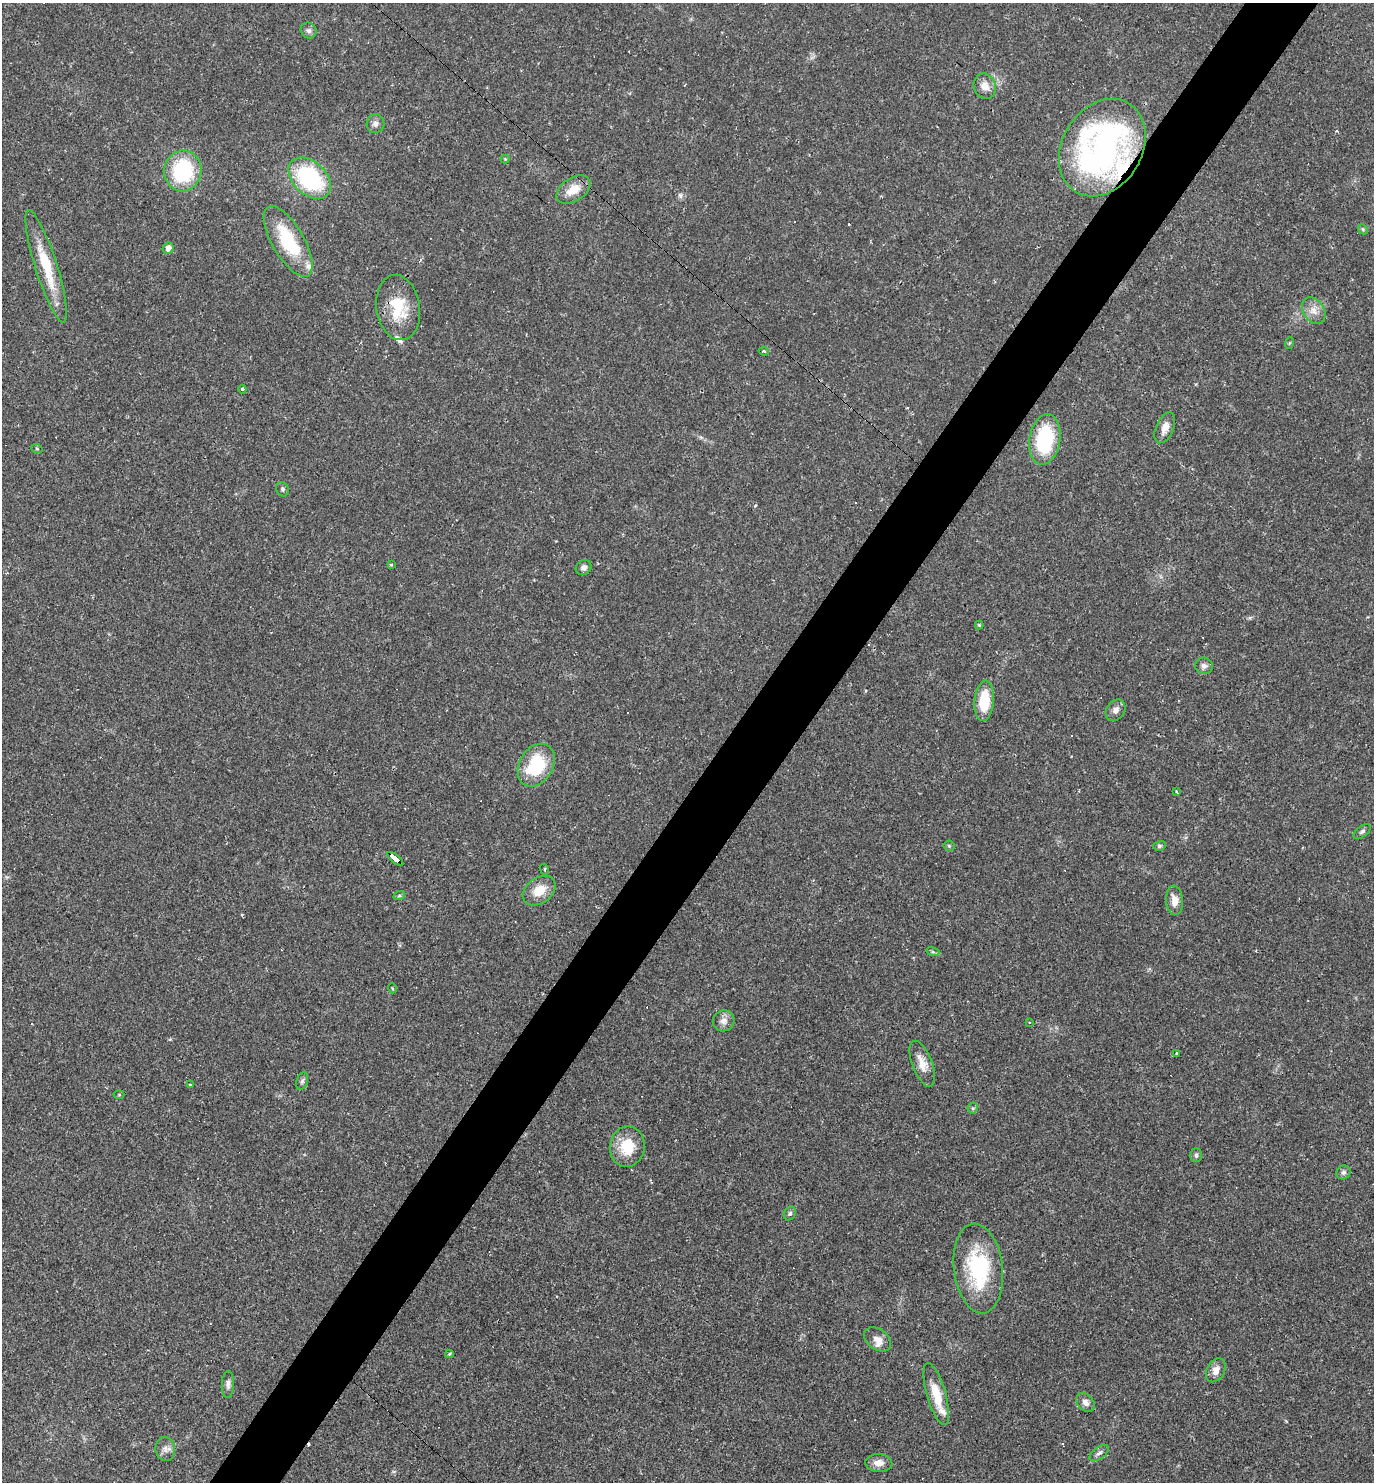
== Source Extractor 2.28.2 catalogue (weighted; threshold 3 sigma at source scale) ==
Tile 10 of 4 x 4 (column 2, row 3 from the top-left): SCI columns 1662-3033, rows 1481-2960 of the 5925 x 5920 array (HDU 1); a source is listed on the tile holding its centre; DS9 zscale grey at full resolution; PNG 1376 x 1484 px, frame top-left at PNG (2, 3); each listed source drawn as its Kron ellipse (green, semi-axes under 4 px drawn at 4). Shown black and unused: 5% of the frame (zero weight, under 2 of 3 exposures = <1% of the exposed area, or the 3 px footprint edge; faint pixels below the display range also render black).
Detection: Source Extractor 2.28.2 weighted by HDU 2 'WHT'; one run over the whole footprint, this tile lists its part. Background 0.0292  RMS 0.0039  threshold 0.0176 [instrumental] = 3 sigma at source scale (4.5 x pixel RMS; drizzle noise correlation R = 1.50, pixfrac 1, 0.05/0.05 arcsec/px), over >= 5 px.
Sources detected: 82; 17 cosmic-ray / hot-pixel residue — neither listed nor drawn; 4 inside a brighter listed object's ellipse — not listed separately; the other 61 listed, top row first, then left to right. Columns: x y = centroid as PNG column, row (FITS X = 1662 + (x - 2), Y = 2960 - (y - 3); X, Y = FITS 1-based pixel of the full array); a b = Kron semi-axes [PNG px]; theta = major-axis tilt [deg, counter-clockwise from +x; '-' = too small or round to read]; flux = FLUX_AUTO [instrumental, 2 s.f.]
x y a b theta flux
309 30 8 7 - 1.3
985 86 13 11 -70 3.7
375 123 9 9 - 1.7
1102 148 51 40 59 120
505 159 4 4 - 0.37
183 171 20 18 80 32
310 178 24 16 -43 40
573 190 19 11 33 6.4
1363 229 5 4 - 0.53
288 241 40 16 -60 23
168 248 6 5 - 2.3
46 266 59 11 -72 16
398 308 33 21 -81 16
1314 311 14 10 -58 3.5
1289 343 6 3 71 0.41
764 351 5 4 - 0.56
242 389 4 3 - 0.65
1165 428 17 8 66 3.2
1045 439 25 15 80 28
37 449 6 3 -20 0.39
282 489 7 6 - 0.78
391 565 4 3 - 0.44
584 568 8 7 - 1.6
979 625 4 4 - 0.56
1204 666 9 8 - 1.6
984 701 20 9 85 13
1116 710 11 9 55 2.1
536 765 23 16 59 21
1177 792 3 2 - 0.33
1362 831 10 5 37 0.94
949 846 5 5 - 0.57
1159 846 6 5 - 0.72
395 859 10 4 -38 55
544 869 5 3 - 0.39
539 891 18 12 37 6.5
399 896 6 4 19 0.53
1174 900 14 8 -86 3.5
933 952 7 4 -18 0.62
392 988 5 3 - 0.32
724 1021 11 10 - 2.5
1029 1022 4 3 - 0.31
1176 1053 4 3 - 0.6
922 1064 24 10 -69 5.1
302 1081 9 5 70 1
190 1084 3 3 - 0.41
119 1095 5 3 - 0.35
973 1108 5 5 - 0.67
627 1146 20 17 81 12
1196 1155 7 5 89 0.85
1343 1172 7 6 - 1.2
790 1213 7 5 58 0.9
978 1268 45 24 -83 33
878 1339 15 10 -37 3.2
449 1354 4 3 - 0.53
1216 1370 13 9 62 3
228 1384 13 6 88 1.5
936 1394 32 9 -74 11
1085 1402 10 8 -49 2.1
165 1449 12 9 -80 2.3
1099 1453 11 6 35 1.4
879 1463 13 9 -4 3.3
Overlapping masked pixels (flux is a lower limit): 2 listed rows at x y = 1102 148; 395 859